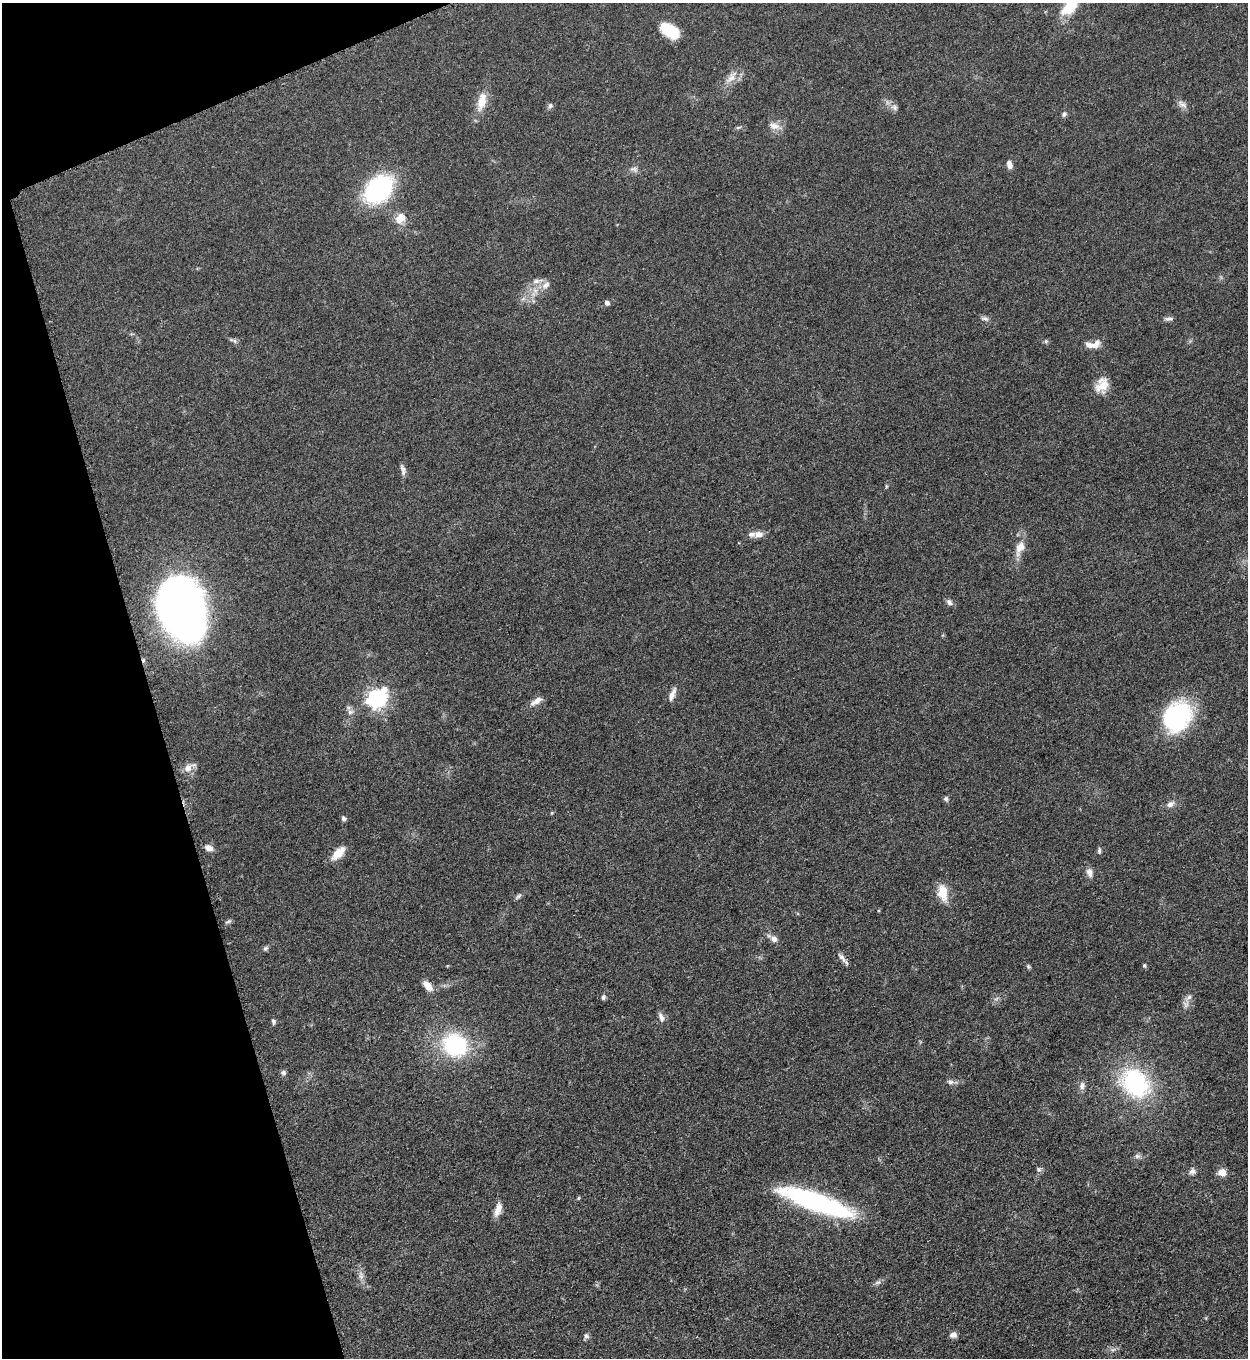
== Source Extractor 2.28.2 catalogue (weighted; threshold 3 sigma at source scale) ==
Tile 5 of 4 x 4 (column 1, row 2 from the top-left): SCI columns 286-1531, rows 2722-4077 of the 5428 x 5440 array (HDU 1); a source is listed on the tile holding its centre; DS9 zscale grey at full resolution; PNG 1250 x 1360 px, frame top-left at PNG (2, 3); no overlay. Shown black and unused: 15% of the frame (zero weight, under 3 of 5 exposures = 1% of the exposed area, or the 3 px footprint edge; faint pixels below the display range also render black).
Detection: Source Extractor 2.28.2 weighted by HDU 2 'WHT'; one run over the whole footprint, this tile lists its part. Background 0.0619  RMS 0.0057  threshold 0.0258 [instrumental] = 3 sigma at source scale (4.5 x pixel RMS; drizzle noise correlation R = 1.50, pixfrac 1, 0.05/0.05 arcsec/px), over >= 5 px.
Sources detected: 74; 1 too faint to see at this stretch — not listed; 2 inside a brighter listed object's ellipse — not listed separately; the other 71 listed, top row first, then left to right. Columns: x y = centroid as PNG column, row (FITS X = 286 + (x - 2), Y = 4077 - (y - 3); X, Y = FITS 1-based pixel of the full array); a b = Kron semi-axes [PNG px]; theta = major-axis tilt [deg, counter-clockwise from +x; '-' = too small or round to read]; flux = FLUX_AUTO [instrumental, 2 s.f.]
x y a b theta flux
1070 6 29 15 54 17
670 31 21 12 -34 18
731 77 23 10 50 6.5
482 101 24 10 76 10
1182 104 15 6 -34 2.7
550 106 7 7 - 1.4
895 108 8 6 -76 1.8
1064 114 7 5 39 1.4
774 126 14 9 -8 4.6
738 127 8 4 9 0.96
1009 164 10 6 -78 3.2
634 169 12 7 -11 2.3
378 189 25 18 45 85
400 218 13 9 51 7.9
536 281 12 6 6 2.9
546 285 13 8 38 3.9
607 303 5 5 - 2.1
985 319 12 6 -11 1.8
1169 319 11 5 1 1.8
235 341 7 5 -54 1.3
1046 341 6 5 - 0.95
1090 345 17 7 -10 4.5
1102 385 20 15 57 8.4
403 470 15 6 -75 2.2
886 486 6 3 -72 0.59
758 534 12 8 2 3.9
1020 548 22 11 64 7.2
949 602 9 7 -53 2.1
181 607 43 31 -71 580
672 694 17 6 69 3.5
376 699 8 7 - 260
536 701 18 7 31 4
350 712 8 6 15 1.9
1177 717 34 27 54 62
189 767 18 9 32 4.6
946 799 7 6 - 1.2
1170 804 11 7 23 3
344 819 6 5 - 1.5
209 848 10 7 -22 3.5
1099 851 8 5 85 1.2
338 853 17 8 45 8.8
1089 873 12 8 -71 3.2
943 893 22 11 -79 9.4
518 896 11 5 35 1.4
228 921 10 4 29 1.2
774 939 9 8 - 2.9
265 948 7 5 48 1.2
842 958 15 6 -52 2.7
1144 965 6 4 -90 0.81
1028 966 6 5 - 0.93
428 986 14 8 -49 5.5
603 997 6 5 - 1.3
1189 997 11 6 36 2.5
661 1017 14 6 -72 2.7
273 1022 7 5 -77 1.3
455 1045 22 19 -32 58
283 1073 7 6 - 1.6
950 1082 10 6 -8 1.9
1135 1083 23 17 -53 87
1082 1086 12 8 86 2.7
1137 1156 8 6 0 1.7
1039 1169 7 6 - 1.4
1192 1171 9 8 - 2.2
1222 1172 9 8 - 5.4
578 1198 5 4 - 0.65
815 1202 74 16 -19 100
498 1210 18 8 72 5
361 1276 10 5 -76 2.4
878 1282 10 5 14 1.7
953 1335 9 7 10 2.4
586 1336 8 7 - 1.5
Isophote crosses this tile's border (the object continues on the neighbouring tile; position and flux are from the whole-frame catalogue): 1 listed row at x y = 1070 6